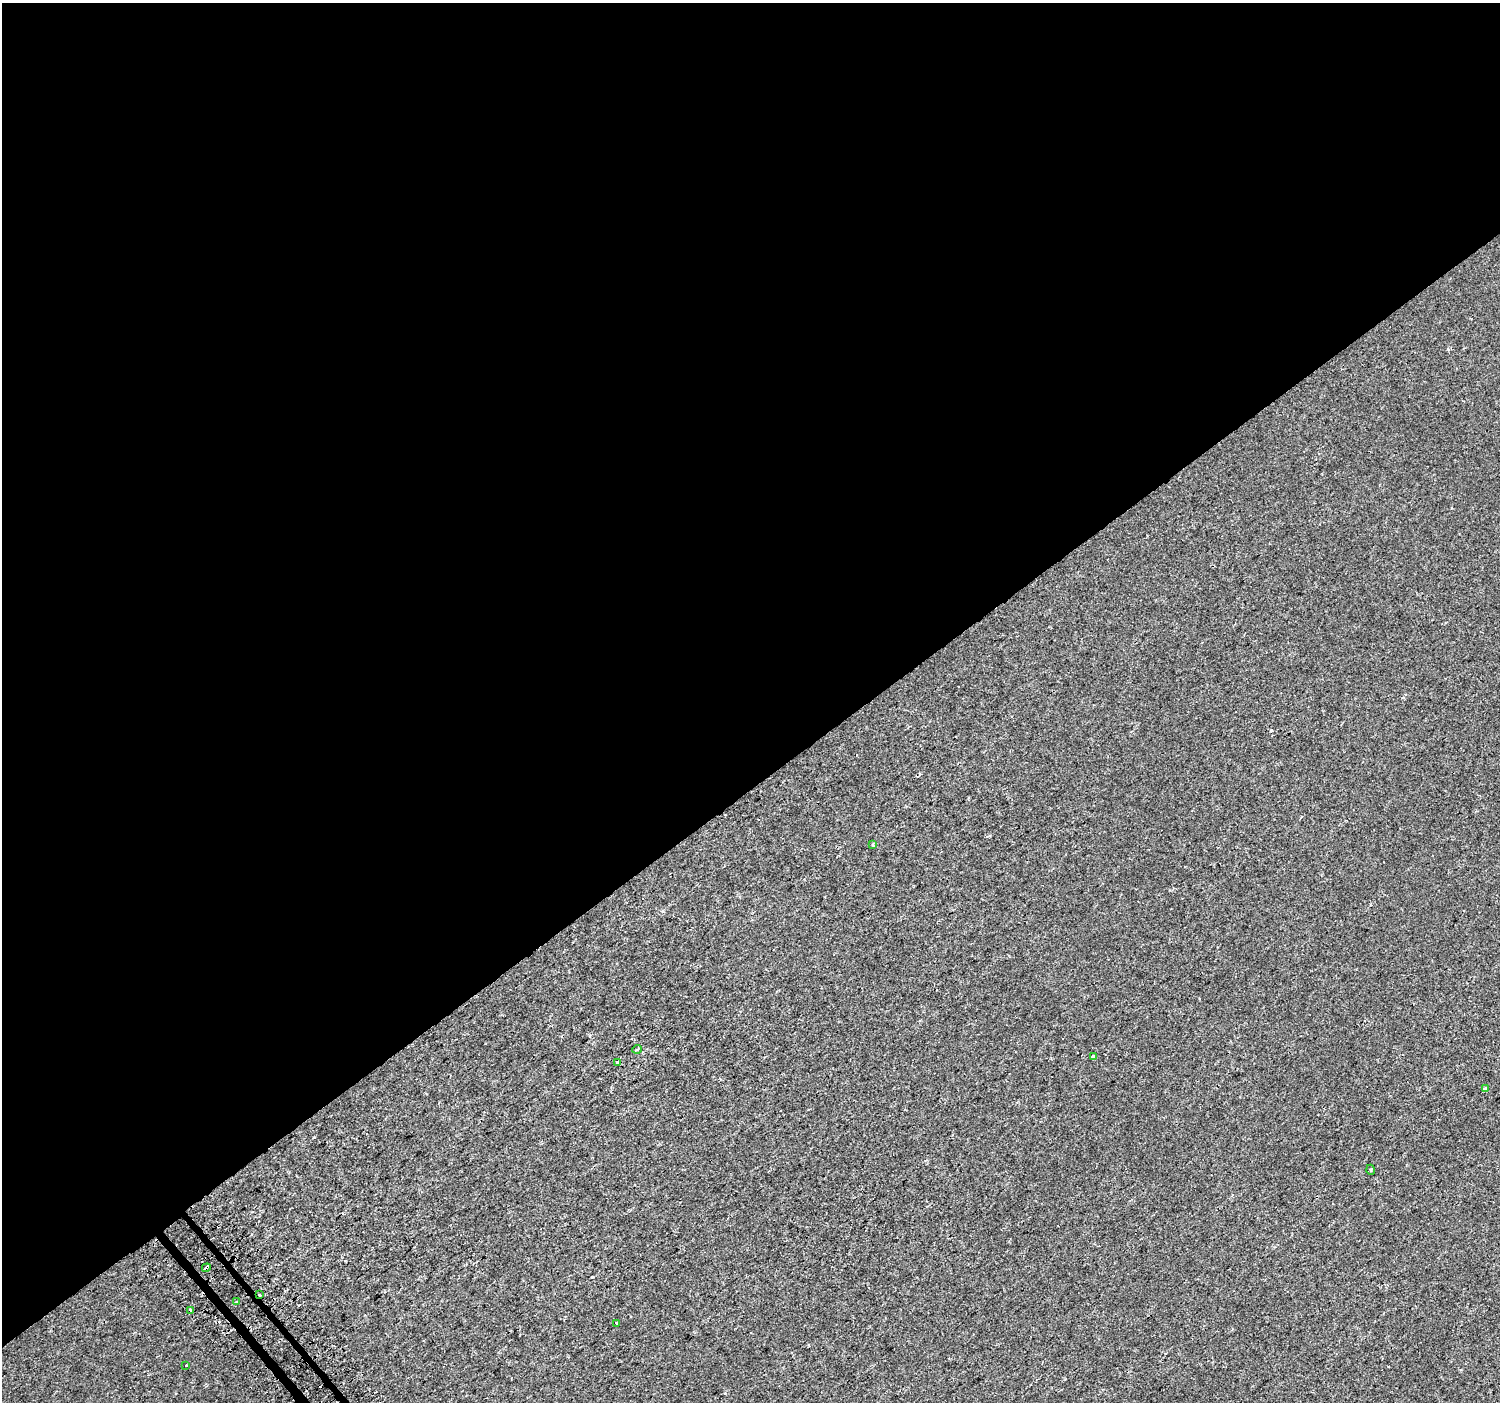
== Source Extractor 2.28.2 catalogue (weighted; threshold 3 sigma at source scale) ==
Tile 2 of 4 x 4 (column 2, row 1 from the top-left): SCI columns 1521-3018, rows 4364-5763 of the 6044 x 5984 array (HDU 1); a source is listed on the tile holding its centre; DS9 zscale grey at full resolution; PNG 1502 x 1404 px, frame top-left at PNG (2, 3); each listed source drawn as its Kron ellipse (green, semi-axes under 4 px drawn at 4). Shown black and unused: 56% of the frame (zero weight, under 2 of 3 exposures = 2% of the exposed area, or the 3 px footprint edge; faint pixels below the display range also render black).
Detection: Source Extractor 2.28.2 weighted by HDU 2 'WHT'; one run over the whole footprint, this tile lists its part. Background 7.43e-05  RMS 0.0033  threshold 0.0147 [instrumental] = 3 sigma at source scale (4.5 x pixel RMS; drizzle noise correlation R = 1.50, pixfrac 1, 0.0396/0.0396 arcsec/px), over >= 5 px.
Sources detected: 14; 2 cosmic-ray / hot-pixel residue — neither listed nor drawn; the other 12 listed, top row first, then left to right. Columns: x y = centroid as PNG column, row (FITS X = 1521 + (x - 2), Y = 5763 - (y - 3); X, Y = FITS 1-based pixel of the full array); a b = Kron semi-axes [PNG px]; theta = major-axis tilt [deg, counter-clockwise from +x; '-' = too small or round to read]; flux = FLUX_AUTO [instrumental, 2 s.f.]
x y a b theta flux
873 845 3 3 - 0.65
637 1049 5 3 - 0.3
1093 1056 3 3 - 0.78
617 1062 3 3 - 0.76
1485 1089 4 3 - 1.8
1371 1170 5 3 - 0.34
206 1268 4 3 - 3.4
260 1294 3 3 - 2
236 1302 3 3 - 0.37
190 1310 4 3 - 2.6
617 1323 3 3 - 0.77
186 1365 3 3 - 0.79
Overlapping masked pixels (flux is a lower limit): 2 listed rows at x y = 206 1268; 260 1294